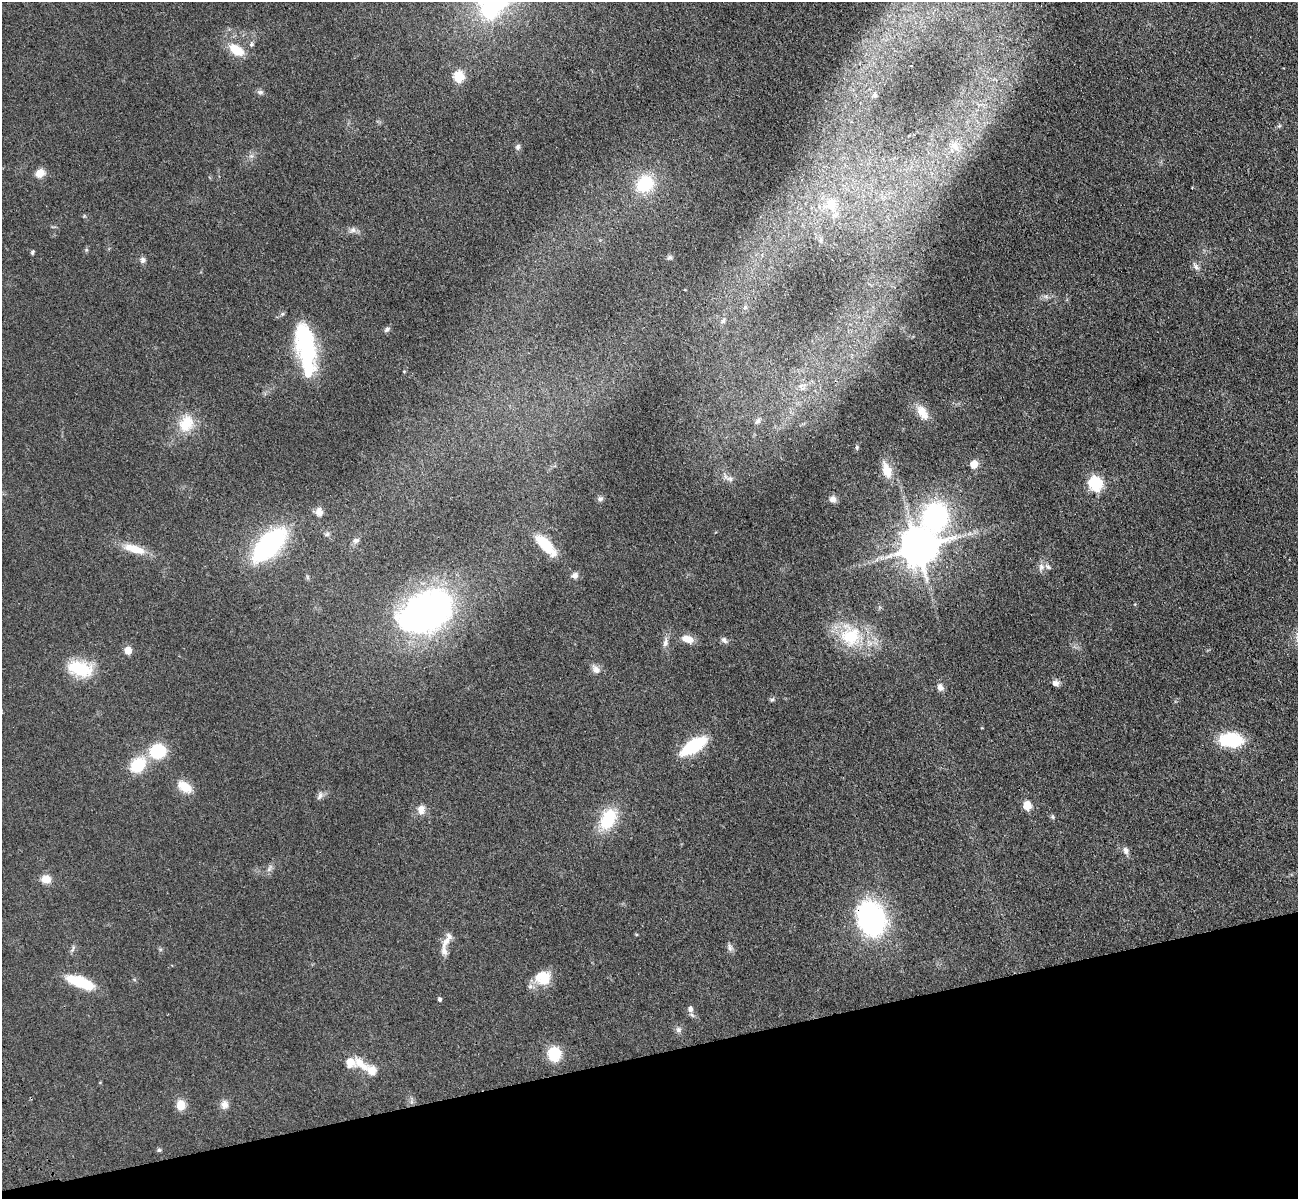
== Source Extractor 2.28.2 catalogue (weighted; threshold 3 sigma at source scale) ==
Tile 14 of 4 x 4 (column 2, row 4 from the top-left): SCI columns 1413-2708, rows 308-1504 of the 5417 x 5283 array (HDU 1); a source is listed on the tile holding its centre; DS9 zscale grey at full resolution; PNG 1300 x 1201 px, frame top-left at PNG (2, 2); no overlay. Shown black and unused: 12% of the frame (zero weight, under 3 of 4 exposures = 6% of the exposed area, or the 3 px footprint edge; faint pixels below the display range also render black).
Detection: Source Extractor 2.28.2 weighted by HDU 2 'WHT'; one run over the whole footprint, this tile lists its part. Background 0.0437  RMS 0.0057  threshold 0.0256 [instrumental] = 3 sigma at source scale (4.5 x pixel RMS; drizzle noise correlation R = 1.50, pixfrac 1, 0.05/0.05 arcsec/px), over >= 5 px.
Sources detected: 85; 1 inside a brighter object's white glare — not listed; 4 inside a brighter listed object's ellipse — not listed separately; the other 80 listed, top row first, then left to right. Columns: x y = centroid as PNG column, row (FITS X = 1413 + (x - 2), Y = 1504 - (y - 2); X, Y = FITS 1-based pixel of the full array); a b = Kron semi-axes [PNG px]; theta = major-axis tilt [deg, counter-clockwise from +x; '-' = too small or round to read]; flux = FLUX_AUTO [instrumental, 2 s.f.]
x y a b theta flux
489 12 19 14 -39 25
251 44 6 6 - 1.1
236 50 18 10 -33 12
459 77 6 5 - 39
260 92 9 6 -9 1.5
875 95 6 6 - 1.2
1279 126 6 4 42 0.82
518 146 7 6 - 1.4
955 146 18 10 -58 6.1
40 173 11 9 35 4.8
645 184 18 15 41 25
831 204 18 14 -78 11
353 230 9 7 33 2.1
821 240 7 4 72 0.86
32 252 6 4 56 0.84
670 257 7 5 -2 1.1
142 260 9 7 77 1.7
1196 267 8 6 -30 1.8
745 307 5 5 - 1.1
723 321 7 5 61 1.2
387 329 8 6 41 1.4
306 348 55 17 -80 61
800 386 7 6 - 1.8
922 412 22 12 -56 7.1
758 421 9 6 56 1.9
186 424 22 17 61 15
857 447 6 4 -88 0.91
974 464 5 5 - 12
887 470 19 10 -71 9.1
730 479 9 7 -16 2.3
1095 484 7 6 - 97
600 499 8 7 - 1.5
833 499 8 7 - 2.8
319 512 10 9 - 3.5
935 517 36 32 -83 95
327 534 7 4 44 0.97
356 540 8 7 - 1.6
269 545 31 15 45 100
545 545 22 9 -46 23
918 548 10 10 - 1700
134 549 26 9 -17 12
1041 567 10 8 84 2.8
575 575 9 8 - 2.4
424 613 50 35 16 200
851 636 31 28 12 29
688 639 15 8 -17 5.7
724 640 9 6 -40 1.8
665 643 12 7 83 2.7
128 650 5 5 - 10
80 669 31 18 -15 21
596 669 15 9 -51 3.2
1056 683 8 7 - 2.4
940 687 9 8 - 2.8
772 699 7 5 29 1
1231 740 19 12 -2 35
693 746 20 9 32 47
158 751 15 13 11 24
138 765 16 12 43 21
185 787 19 11 -33 8.6
320 795 12 7 57 2.1
1027 806 6 5 - 19
421 809 13 10 86 4.1
1052 817 7 4 -81 0.88
608 819 25 16 64 23
1126 851 9 7 -74 2.3
269 868 12 5 63 1.8
46 879 11 9 -1 5.4
872 918 24 18 -71 130
446 941 19 7 58 4.6
730 947 10 7 -85 2
543 977 19 16 -6 13
80 982 25 9 -21 27
440 999 4 4 - 1.1
690 1009 7 6 - 2.4
678 1029 8 7 - 1.8
554 1054 7 6 - 39
361 1064 26 10 -43 8.3
181 1105 9 8 - 8
224 1105 11 10 - 3.3
159 1150 6 5 - 0.83
Overlapping masked pixels (flux is a lower limit): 1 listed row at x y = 872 918